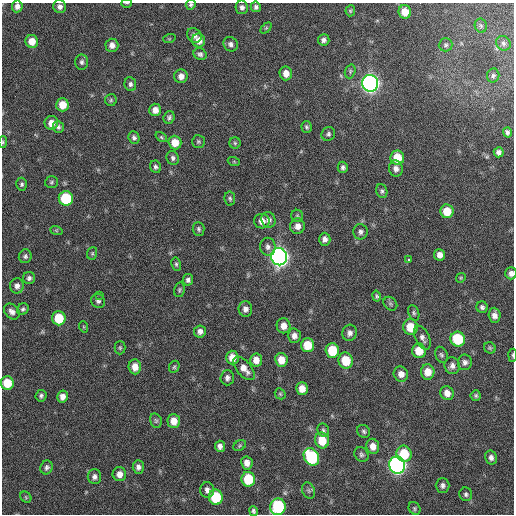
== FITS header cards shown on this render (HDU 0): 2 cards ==
NAXIS1  =                  512 / Axis length
NAXIS2  =                  512 / Axis length

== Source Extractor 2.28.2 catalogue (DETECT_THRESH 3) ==
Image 512 x 512 px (HDU 0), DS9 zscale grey, 1 PNG px = 1 image px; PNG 516 x 516 px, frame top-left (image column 1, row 512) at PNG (2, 3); each listed source drawn as its Kron ellipse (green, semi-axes under 4 px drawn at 4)
Background 27.6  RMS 4.6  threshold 13.7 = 3 sigma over >= 5 px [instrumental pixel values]
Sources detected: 149; all 149 listed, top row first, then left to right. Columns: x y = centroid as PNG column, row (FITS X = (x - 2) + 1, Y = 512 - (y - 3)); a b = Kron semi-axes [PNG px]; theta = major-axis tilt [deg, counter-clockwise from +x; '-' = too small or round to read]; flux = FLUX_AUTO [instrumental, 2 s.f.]
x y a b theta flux
127 3 5 2 - 250
191 5 5 5 - 570
17 6 6 5 - 1400
60 7 7 6 - 1200
242 7 7 6 - 1000
256 7 5 5 - 850
350 11 5 5 - 430
405 12 7 6 - 4200
481 26 7 6 - 590
266 28 6 4 44 370
194 35 8 6 -46 1400
169 39 6 4 18 320
199 40 7 6 - 2500
324 40 5 5 - 1100
32 41 6 6 - 3600
503 43 8 6 -46 810
231 44 8 6 -48 1100
112 45 6 6 - 1600
446 45 7 6 - 690
200 54 7 5 -27 840
82 62 7 6 - 890
350 71 7 5 71 550
286 73 7 6 - 2600
493 75 7 6 - 660
181 76 7 6 - 1900
370 83 8 8 - 180000
130 84 7 6 - 850
111 100 6 6 - 530
62 105 6 6 - 4500
155 110 6 6 - 2100
169 117 6 5 - 720
51 123 7 6 - 2500
58 127 6 5 - 740
307 127 6 5 - 620
507 132 5 4 - 680
328 134 7 6 - 760
161 137 6 4 -37 440
134 138 6 5 - 800
198 141 6 6 - 580
3 142 6 4 81 400
175 143 7 6 - 4300
235 143 5 5 - 500
499 152 5 5 - 1100
173 158 7 6 - 870
397 158 7 7 - 6800
234 162 6 4 -19 330
155 167 6 5 - 700
343 167 6 5 - 810
396 169 8 7 - 1400
51 182 6 5 - 540
22 184 6 5 - 650
382 191 7 5 -73 710
66 198 7 7 - 18000
230 199 7 5 -80 580
447 211 7 6 - 5400
297 216 6 6 - 500
269 220 8 7 - 1200
262 221 8 7 - 2000
297 226 7 7 - 1900
199 229 7 6 - 670
56 230 6 4 -19 400
360 232 7 7 - 960
325 239 6 6 - 1300
268 247 9 7 -83 1200
92 253 6 5 - 460
440 255 6 5 - 1800
25 256 7 6 - 790
279 257 8 8 - 200000
409 260 3 3 - 810
176 264 7 4 -80 540
511 273 6 5 - 1200
29 278 6 6 - 890
461 278 5 4 - 370
188 280 6 5 - 880
17 286 7 7 - 1400
179 290 7 5 79 580
100 295 2 2 - 190
376 296 5 4 - 480
98 301 7 6 - 840
390 304 7 6 - 610
482 307 6 5 - 760
23 309 6 5 - 690
245 309 8 7 - 1400
12 312 9 7 -46 1400
414 313 8 5 -69 630
495 315 7 6 - 1700
59 318 7 6 - 9600
283 326 7 7 - 2400
84 327 6 3 -71 320
411 327 8 7 - 6600
200 331 6 6 - 1300
350 333 8 7 - 1300
294 336 7 6 - 1600
422 338 13 7 -64 1500
458 339 7 7 - 15000
307 345 7 6 - 6500
120 348 6 5 - 550
490 348 6 5 - 480
332 350 7 6 - 9800
419 351 7 7 - 4800
441 355 8 6 -66 690
513 355 6 3 86 390
232 358 7 6 - 3600
256 360 6 6 - 2400
281 360 7 6 - 3700
346 361 8 7 - 7800
465 362 8 7 - 1100
452 366 8 7 - 1400
135 367 7 6 - 2800
174 367 6 5 - 490
244 369 14 7 -49 2800
428 372 7 7 - 4000
401 374 7 7 - 2100
227 378 7 6 - 1100
7 383 7 6 - 6800
302 389 6 6 - 3100
447 393 7 6 - 2300
280 394 6 5 - 440
41 396 6 5 - 770
476 396 5 5 - 560
62 397 6 5 - 1700
156 421 7 5 -75 600
174 421 7 6 - 3200
323 430 7 5 -64 660
364 431 7 6 - 700
322 440 8 7 - 7100
220 446 5 5 - 1300
240 446 7 5 35 530
373 446 7 6 - 2500
361 454 8 6 -47 780
404 454 8 7 - 9200
311 457 9 7 -60 28000
491 458 7 6 - 1100
247 463 6 5 - 1900
397 465 8 8 - 140000
47 467 7 6 - 800
138 467 7 5 -89 1200
119 474 7 7 - 2000
94 477 7 6 - 1200
248 479 7 6 - 12000
443 485 7 7 - 960
207 490 8 7 - 1300
309 491 8 6 -70 730
466 494 7 6 - 700
26 497 6 5 - 360
216 497 8 7 - 15000
278 507 8 7 - 25000
414 508 7 5 -58 530
253 511 5 4 - 620
At the frame edge (FLAGS 8, measured only in part): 6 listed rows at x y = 127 3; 191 5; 17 6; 3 142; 511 273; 513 355